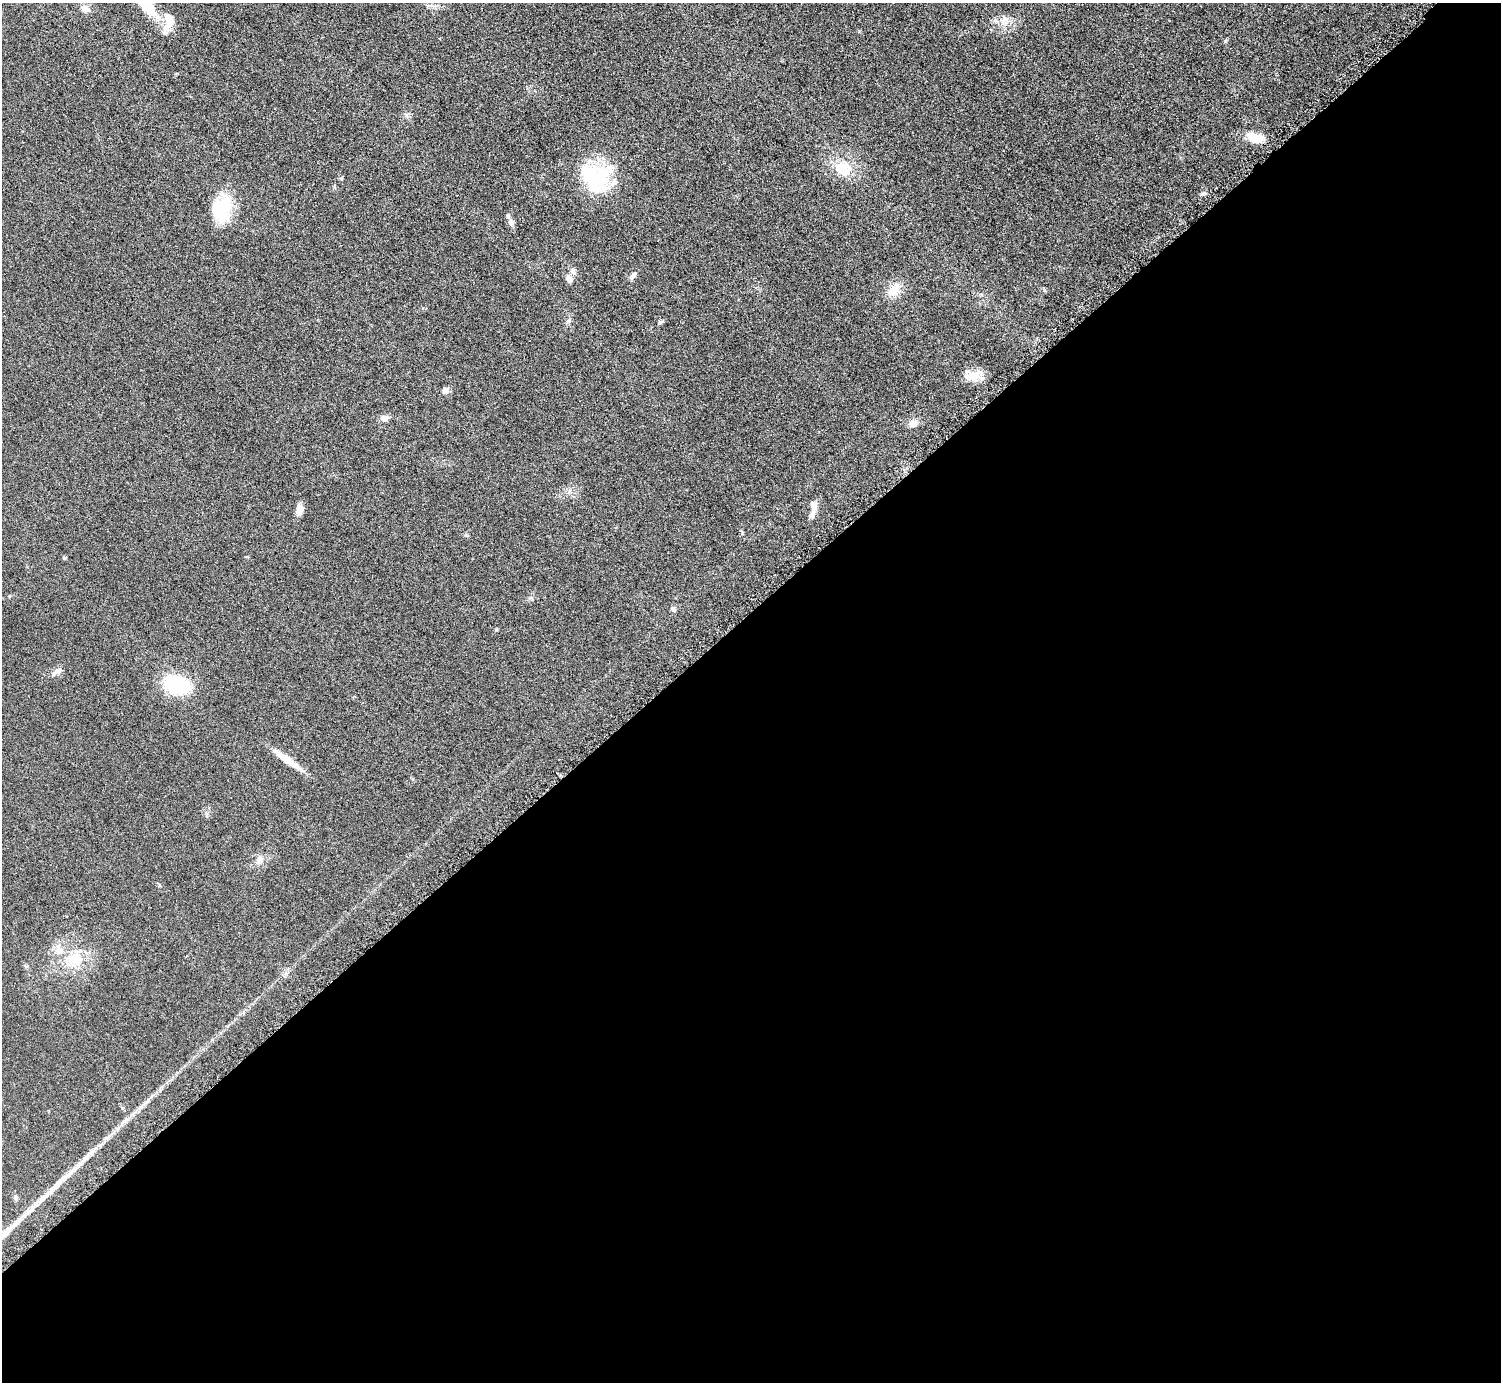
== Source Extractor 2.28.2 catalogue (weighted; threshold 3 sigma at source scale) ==
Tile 15 of 4 x 4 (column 3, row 4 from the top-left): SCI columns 3009-4507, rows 177-1556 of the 6016 x 6014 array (HDU 1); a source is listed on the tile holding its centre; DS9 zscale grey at full resolution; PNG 1503 x 1384 px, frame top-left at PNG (2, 3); no overlay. Shown black and unused: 56% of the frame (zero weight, under 4 of 8 exposures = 1% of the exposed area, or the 3 px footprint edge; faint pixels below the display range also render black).
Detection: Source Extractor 2.28.2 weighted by HDU 2 'WHT'; one run over the whole footprint, this tile lists its part. Background 0.0609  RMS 0.0081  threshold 0.0331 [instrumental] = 3 sigma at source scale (4.09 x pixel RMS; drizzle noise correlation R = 1.36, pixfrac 0.8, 0.05/0.05 arcsec/px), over >= 5 px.
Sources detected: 36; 2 inside a brighter object's white glare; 1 long thin detection or spike segment (spike, bleed or trail) — not listed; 3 inside a brighter listed object's ellipse — not listed separately; the other 30 listed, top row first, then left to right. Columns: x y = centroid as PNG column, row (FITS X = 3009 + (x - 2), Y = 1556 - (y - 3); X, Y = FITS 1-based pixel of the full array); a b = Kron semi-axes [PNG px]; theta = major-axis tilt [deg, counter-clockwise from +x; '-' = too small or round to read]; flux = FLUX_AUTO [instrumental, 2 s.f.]
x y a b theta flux
146 6 30 12 -51 28
85 9 11 8 -13 4.8
1004 20 16 10 48 6.6
169 22 26 11 74 12
1255 138 23 12 -14 12
843 168 24 21 -29 20
593 180 56 30 19 46
1203 193 9 4 26 1.8
222 209 29 21 71 34
511 222 10 6 -84 2.7
573 271 9 7 -59 3
632 276 10 6 61 2.4
569 279 9 7 -64 4
894 289 21 13 46 11
1044 290 6 3 -71 0.87
974 376 22 12 4 11
445 390 9 7 2 2.9
384 418 10 7 -4 4.1
913 423 11 9 9 5.1
813 505 13 8 -83 4.9
299 510 13 7 84 6.2
64 558 4 4 - 1.1
673 609 7 5 -62 1.8
496 629 4 4 - 0.83
59 670 13 7 23 3.5
177 685 20 14 -21 62
286 759 39 7 -36 14
260 860 12 7 65 3.6
74 959 25 20 29 24
15 1198 8 5 86 1.5
Isophote crosses this tile's border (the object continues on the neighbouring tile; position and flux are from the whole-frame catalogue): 1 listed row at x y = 146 6
Unlisted compact peaks at least as high as the median listed source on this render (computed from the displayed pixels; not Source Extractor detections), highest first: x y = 1225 41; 661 322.